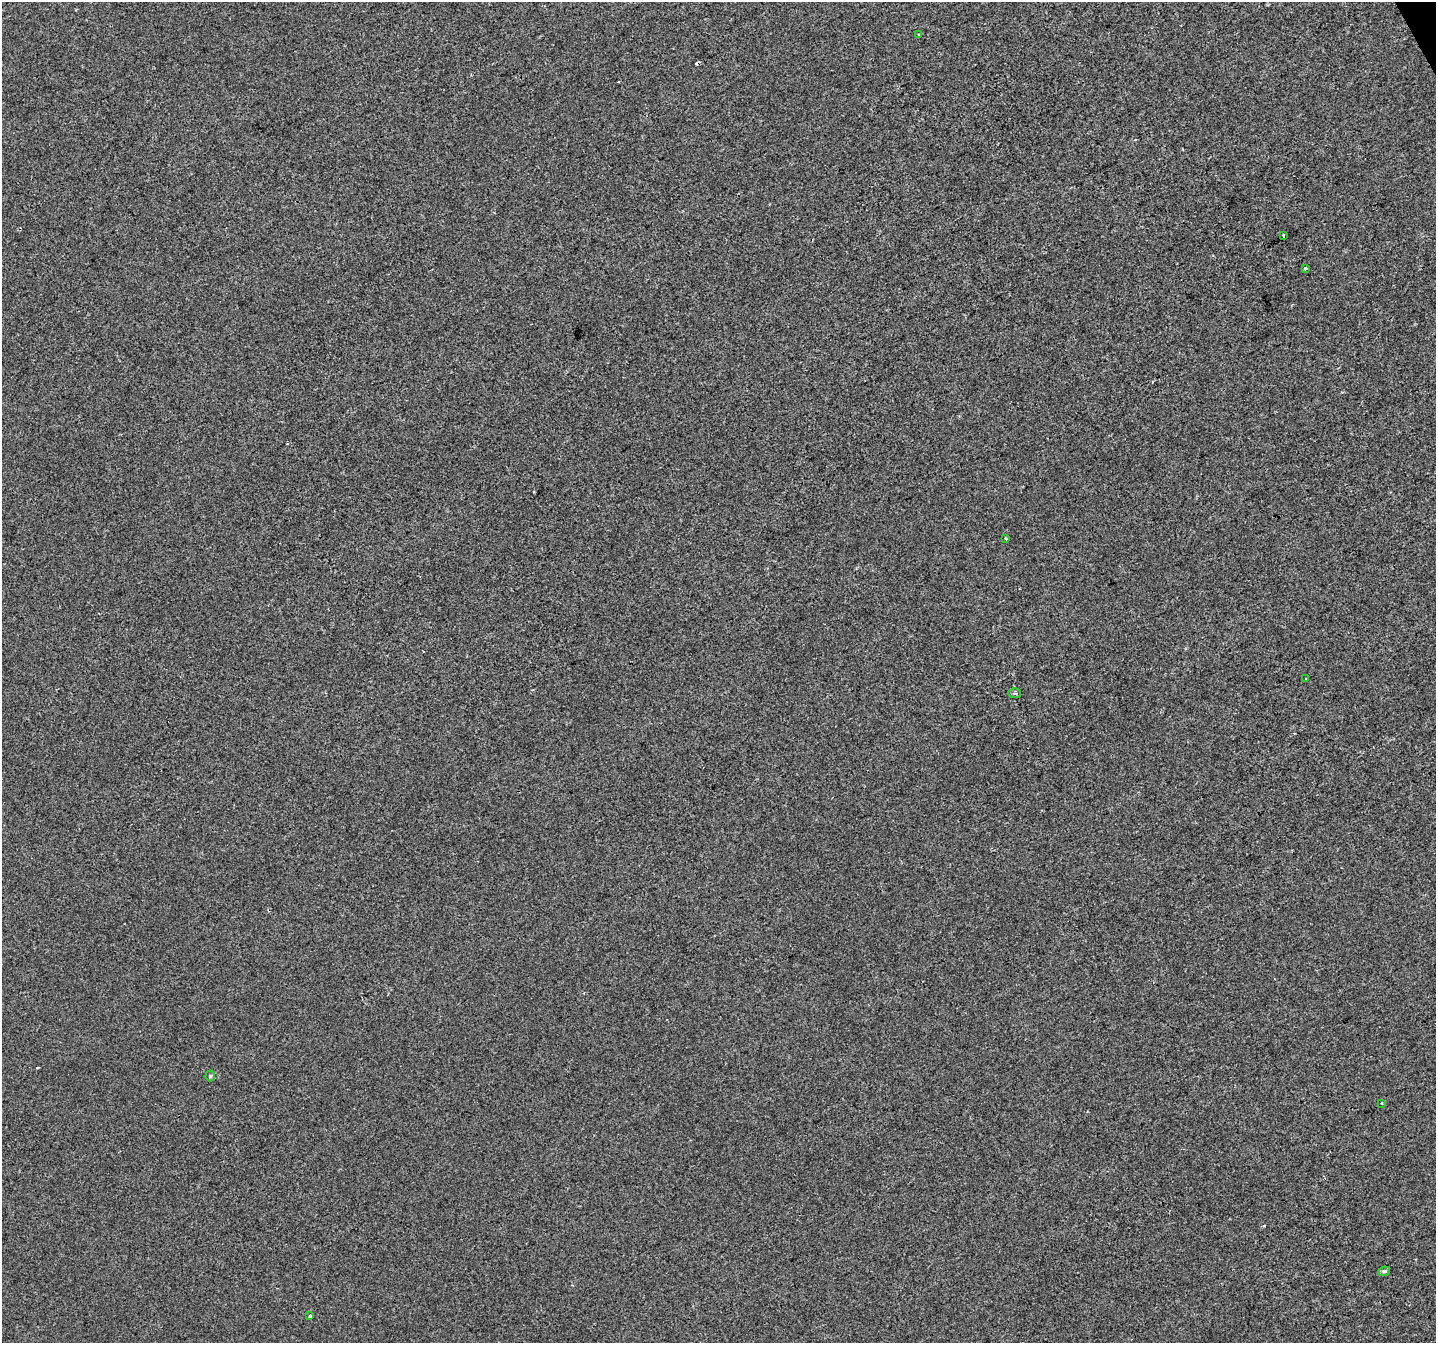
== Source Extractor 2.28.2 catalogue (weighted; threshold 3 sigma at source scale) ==
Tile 10 of 4 x 4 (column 2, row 3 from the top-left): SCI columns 1437-2870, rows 1497-2837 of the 5739 x 5615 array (HDU 1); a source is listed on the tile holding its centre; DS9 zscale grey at full resolution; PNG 1438 x 1345 px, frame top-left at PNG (2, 2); each listed source drawn as its Kron ellipse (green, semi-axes under 4 px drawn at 4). Shown black and unused: <1% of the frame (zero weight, under 2 of 3 exposures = <1% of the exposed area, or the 3 px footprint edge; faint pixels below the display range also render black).
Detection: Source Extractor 2.28.2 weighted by HDU 2 'WHT'; one run over the whole footprint, this tile lists its part. Background -3.60e-04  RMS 0.0041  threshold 0.0186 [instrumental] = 3 sigma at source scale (4.5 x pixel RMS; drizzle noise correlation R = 1.50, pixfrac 1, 0.0396/0.0396 arcsec/px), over >= 5 px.
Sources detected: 11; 1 cosmic-ray / hot-pixel residue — neither listed nor drawn; the other 10 listed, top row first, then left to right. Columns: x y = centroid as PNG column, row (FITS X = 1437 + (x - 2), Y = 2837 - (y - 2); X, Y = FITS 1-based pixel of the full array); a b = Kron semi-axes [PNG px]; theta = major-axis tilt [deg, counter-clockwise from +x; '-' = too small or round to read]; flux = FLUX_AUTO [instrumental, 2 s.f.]
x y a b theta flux
918 35 3 3 - 0.48
1284 236 4 3 - 2.3
1305 268 3 3 - 1.9
1006 539 3 3 - 0.91
1306 679 3 3 - 0.6
1015 693 6 5 - 0.77
210 1076 5 5 - 0.5
1381 1103 3 2 - 0.34
1384 1271 6 4 23 0.91
310 1316 4 3 - 1.3